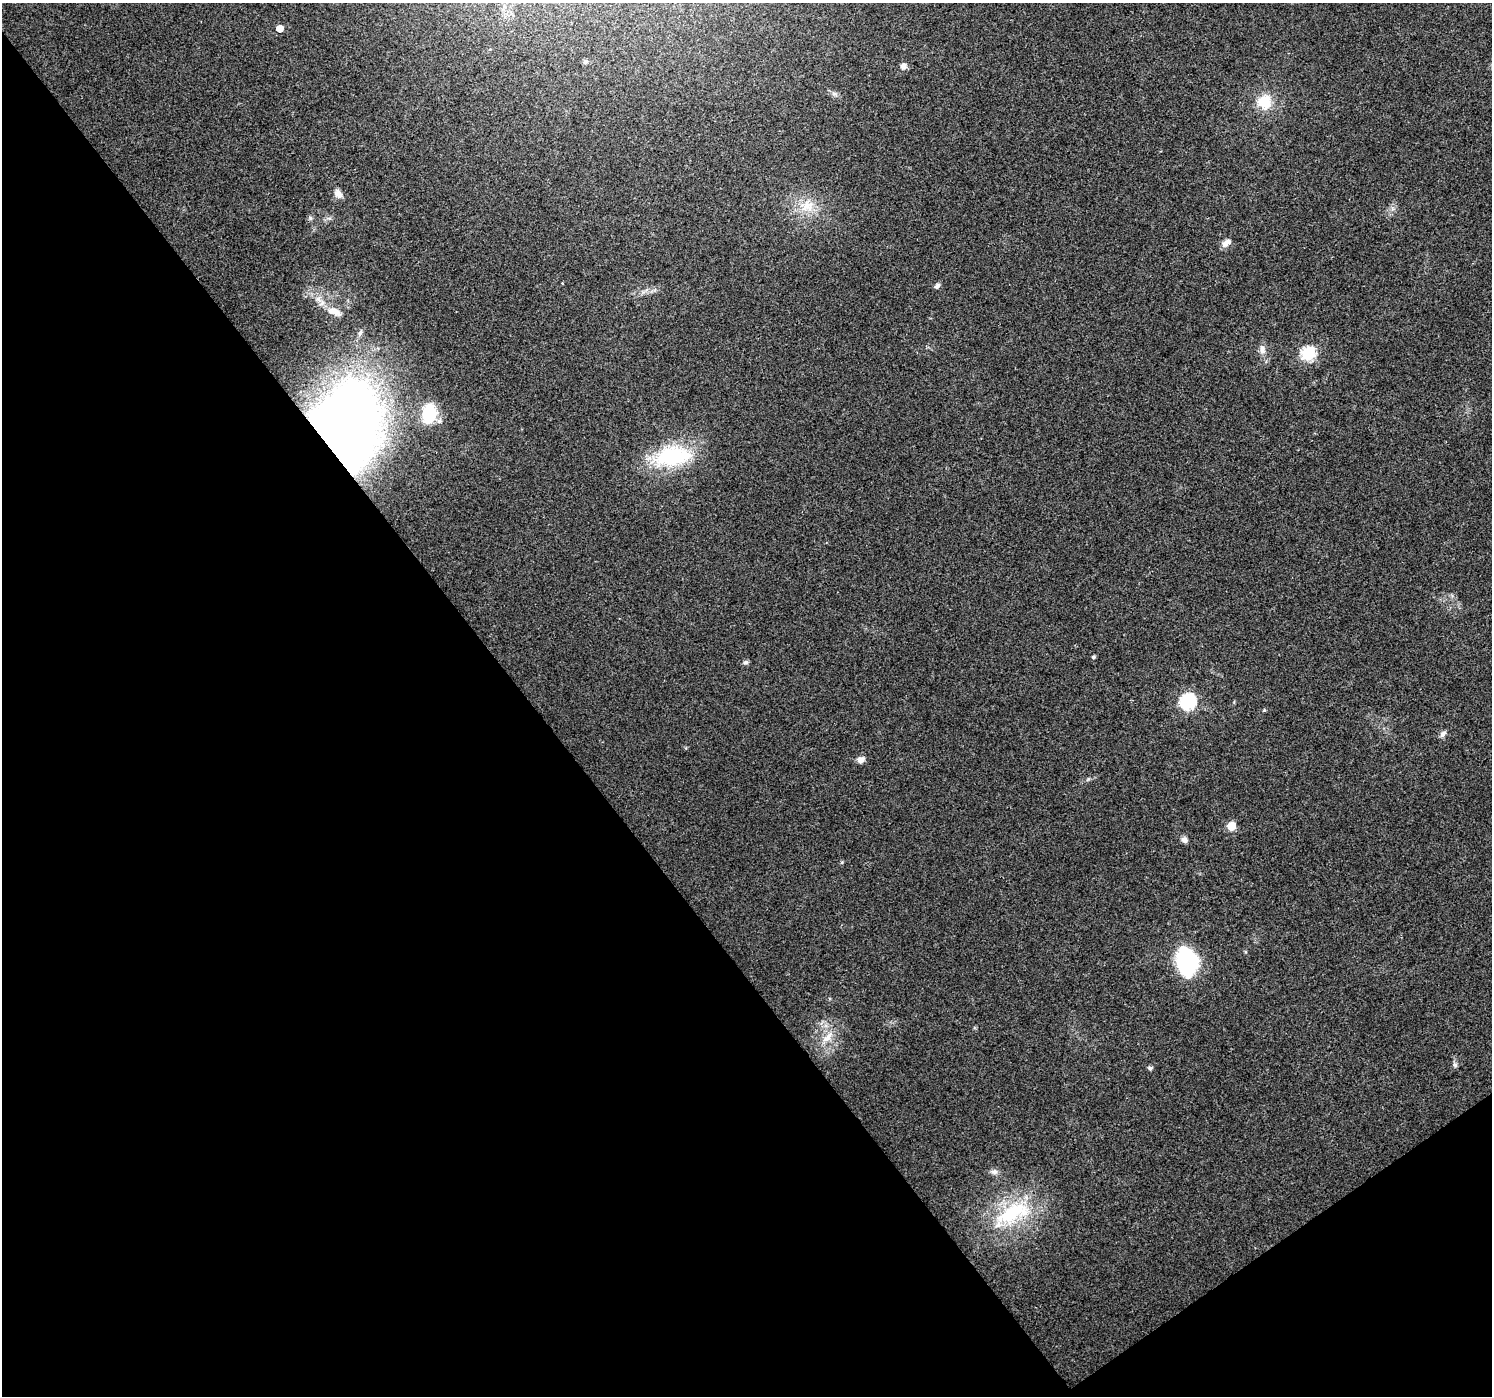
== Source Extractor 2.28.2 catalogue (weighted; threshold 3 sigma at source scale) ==
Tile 14 of 4 x 4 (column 2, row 4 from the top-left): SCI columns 1500-2989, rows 136-1529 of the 5974 x 5910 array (HDU 1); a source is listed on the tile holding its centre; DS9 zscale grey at full resolution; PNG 1494 x 1398 px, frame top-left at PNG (2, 3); no overlay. Shown black and unused: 38% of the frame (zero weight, under 3 of 4 exposures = <1% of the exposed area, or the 3 px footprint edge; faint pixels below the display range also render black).
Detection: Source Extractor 2.28.2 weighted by HDU 2 'WHT'; one run over the whole footprint, this tile lists its part. Background 0.0123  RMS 0.0028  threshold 0.0126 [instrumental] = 3 sigma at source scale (4.5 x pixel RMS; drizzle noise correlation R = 1.50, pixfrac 1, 0.0396/0.0396 arcsec/px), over >= 5 px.
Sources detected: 35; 1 inside a brighter object's white glare — not listed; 1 inside a brighter listed object's ellipse — not listed separately; the other 33 listed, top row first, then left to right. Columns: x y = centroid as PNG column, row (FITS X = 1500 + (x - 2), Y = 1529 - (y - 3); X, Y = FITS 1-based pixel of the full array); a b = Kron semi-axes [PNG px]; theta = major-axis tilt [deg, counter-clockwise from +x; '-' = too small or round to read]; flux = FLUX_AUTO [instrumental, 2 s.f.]
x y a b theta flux
280 28 5 5 - 3
585 62 6 5 - 0.78
903 66 6 5 - 1.9
834 93 7 4 0 0.68
1264 102 16 16 - 6.9
338 194 11 7 -47 1.9
807 206 23 18 2 6.7
310 218 6 4 -72 0.45
329 218 6 4 -17 0.54
1226 243 12 7 37 1.9
937 286 8 5 43 0.81
319 299 11 7 -40 1.8
334 311 20 10 -18 3.5
360 333 8 5 71 0.7
1262 350 13 8 -81 1.8
1308 354 7 6 - 37
429 413 22 15 83 11
346 428 60 50 80 290
672 456 50 24 8 23
1093 657 4 4 - 0.53
745 662 7 6 - 0.62
1188 702 7 7 - 59
1264 710 5 4 - 0.29
1443 734 9 6 46 1.1
861 760 10 8 7 1.4
1231 826 5 5 - 7.3
1185 840 8 6 -36 1.1
1187 962 23 19 -82 31
827 1037 22 8 44 3.3
1455 1065 8 6 -62 0.64
1150 1068 6 5 - 0.69
994 1172 9 7 -3 1
1013 1213 54 24 27 21
Overlapping masked pixels (flux is a lower limit): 1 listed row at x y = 346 428